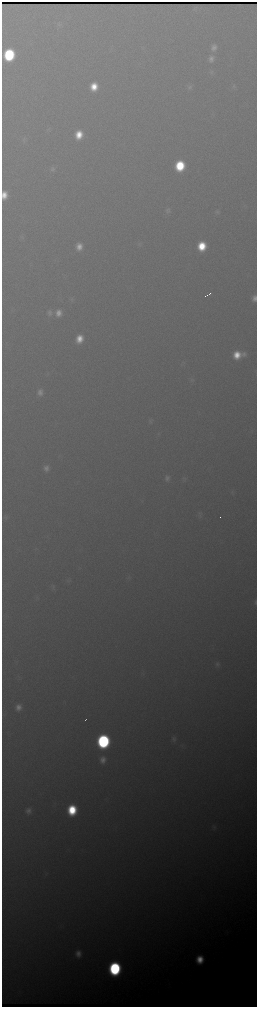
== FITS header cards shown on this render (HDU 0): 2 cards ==
NAXIS1  =                  510 / length of data axis 1
NAXIS2  =                 2010 / length of data axis 2

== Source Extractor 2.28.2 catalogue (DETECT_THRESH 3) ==
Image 510 x 2010 px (HDU 0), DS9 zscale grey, zoomed out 1/2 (1 PNG px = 2 x 2 image px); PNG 259 x 1009 px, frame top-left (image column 2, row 2010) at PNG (2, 2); no overlay
Background 2020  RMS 28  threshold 83.2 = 3 sigma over >= 5 px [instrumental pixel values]
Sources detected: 60; all 60 listed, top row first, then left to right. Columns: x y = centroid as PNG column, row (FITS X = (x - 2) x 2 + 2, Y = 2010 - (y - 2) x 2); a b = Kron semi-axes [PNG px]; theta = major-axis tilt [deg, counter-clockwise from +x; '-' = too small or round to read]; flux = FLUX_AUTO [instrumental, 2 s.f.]
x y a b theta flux
195 9 5 3 - 9.0e+03
59 24 7 6 - 1.4e+04
214 47 9 7 82 3.6e+04
9 55 9 7 81 7.1e+05
211 58 9 7 89 3.5e+04
211 72 7 5 60 1.3e+04
233 86 8 6 75 1.4e+04
94 87 8 7 - 1.3e+05
189 87 8 7 - 1.9e+04
48 129 6 4 59 8.3e+03
79 135 8 7 - 1.3e+05
24 140 7 6 - 1.4e+04
180 166 8 7 - 3.6e+05
52 169 8 6 66 1.9e+04
4 195 8 5 87 8.6e+04
168 211 7 7 - 1.9e+04
217 212 7 6 - 1.3e+04
22 237 6 4 -77 1.0e+04
140 244 6 4 -65 1.0e+04
202 246 8 7 - 2.2e+05
79 247 8 7 - 6.4e+04
209 293 4 1 - 1.9e+04
206 296 3 1 - 1.6e+04
2 298 3 1 - 2.0e+03
254 298 7 5 88 3.5e+04
72 299 7 5 83 1.2e+04
50 313 9 8 - 3.0e+04
58 313 8 7 - 5.7e+04
79 339 9 7 70 1.1e+05
238 355 11 7 12 1.3e+05
182 362 4 3 - 7.1e+03
47 374 5 3 - 7.4e+03
191 380 6 4 -46 1.0e+04
40 392 8 7 - 3.5e+04
151 421 8 5 -87 1.4e+04
46 468 8 7 - 3.5e+04
167 478 8 7 - 2.5e+04
184 479 6 5 - 1.2e+04
232 492 4 2 - 5.2e+03
200 516 8 5 -80 1.4e+04
6 517 6 5 - 1.0e+04
220 517 2 1 - 1.4e+04
129 578 5 3 - 7.5e+03
69 580 5 4 - 1.1e+04
53 587 7 6 - 1.4e+04
36 598 6 3 65 8.0e+03
255 602 7 3 88 1.0e+04
217 664 8 6 -77 1.7e+04
142 674 4 4 - 8.2e+03
18 707 6 6 - 4.1e+04
85 720 2 1 - 1.0e+04
174 739 8 6 -84 1.8e+04
103 741 9 8 - 1.5e+06
103 760 9 8 - 4.6e+04
72 810 8 7 - 3.4e+05
28 811 8 6 82 2.9e+04
214 827 7 6 - 1.4e+04
78 954 8 7 - 4.7e+04
200 959 8 7 - 1.1e+05
115 968 9 7 86 1.3e+06
At the frame edge (FLAGS 8, measured only in part): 4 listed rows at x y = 4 195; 2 298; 254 298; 255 602